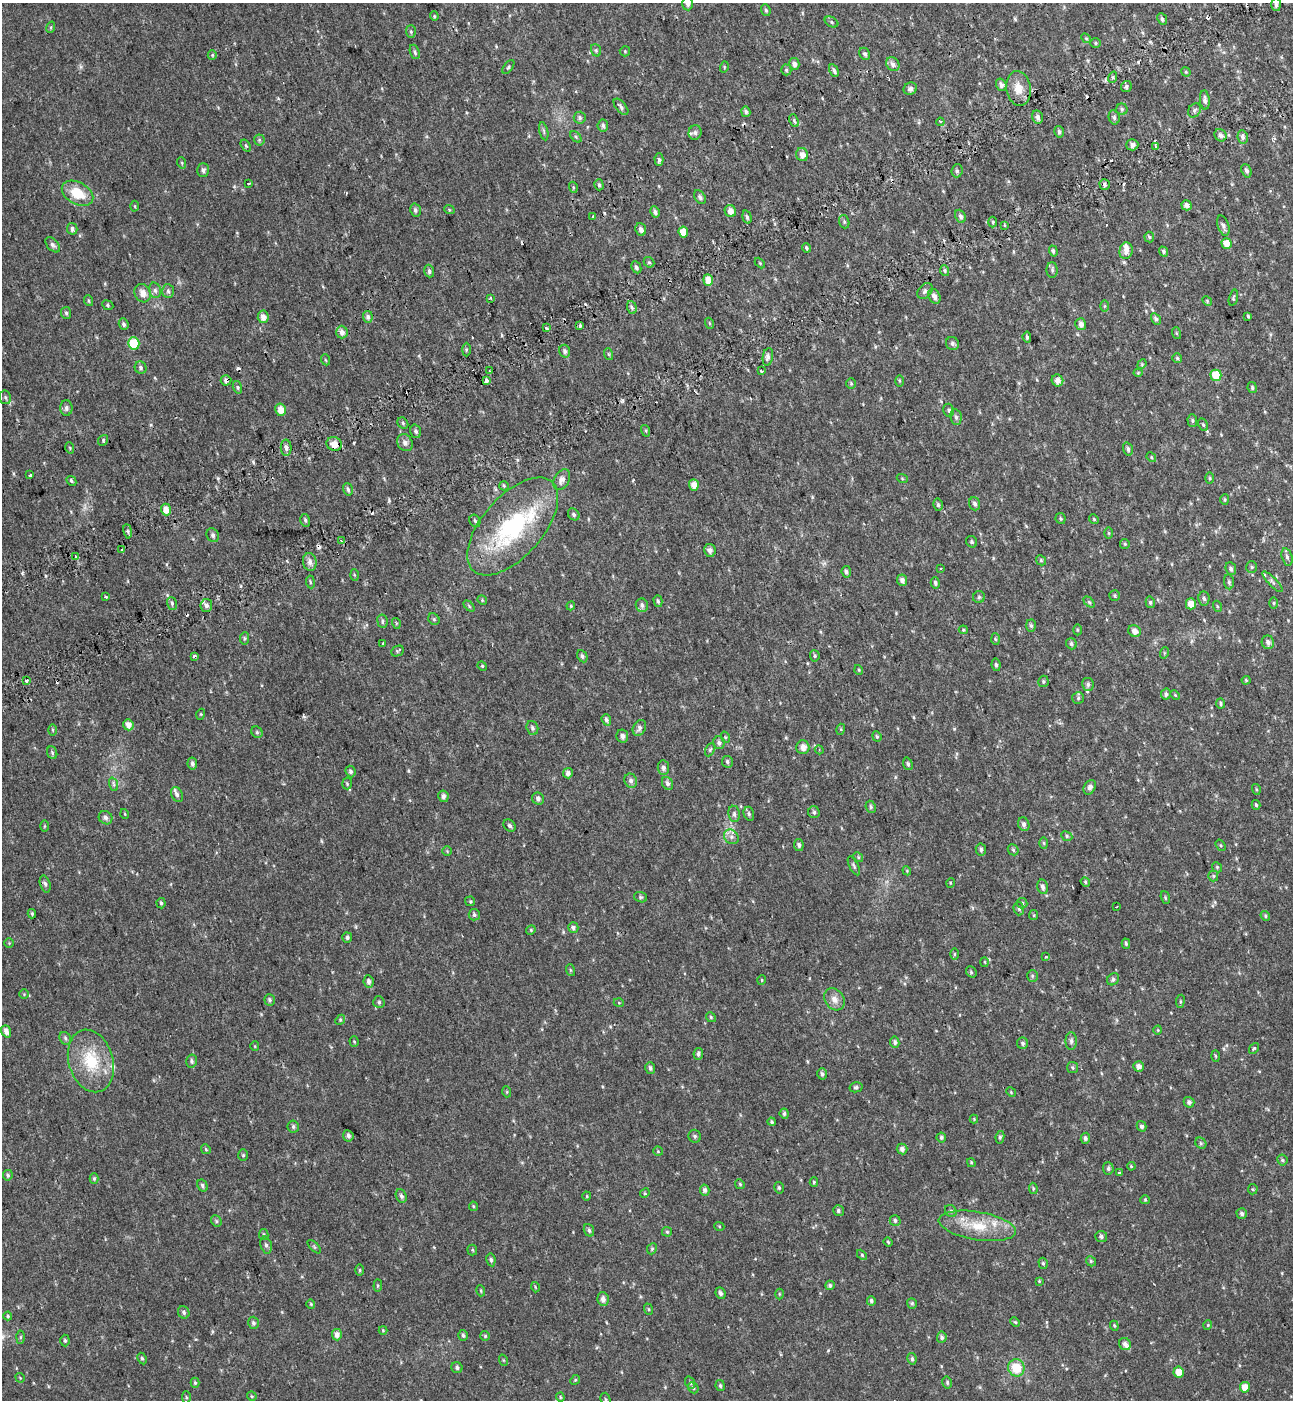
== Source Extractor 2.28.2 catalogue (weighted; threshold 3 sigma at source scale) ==
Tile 10 of 4 x 4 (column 2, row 3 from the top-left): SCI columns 1524-2814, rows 1500-2897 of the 5576 x 5797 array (HDU 1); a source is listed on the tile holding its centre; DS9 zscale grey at full resolution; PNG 1295 x 1402 px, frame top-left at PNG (2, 3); each listed source drawn as its Kron ellipse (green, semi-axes under 4 px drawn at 4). Shown black and unused: <1% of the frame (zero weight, under 2 of 3 exposures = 6% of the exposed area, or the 3 px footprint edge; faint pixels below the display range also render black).
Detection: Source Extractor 2.28.2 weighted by HDU 2 'WHT'; one run over the whole footprint, this tile lists its part. Background 0.0199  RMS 0.008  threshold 0.036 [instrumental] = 3 sigma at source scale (4.5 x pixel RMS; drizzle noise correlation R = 1.50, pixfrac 1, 0.0396/0.0396 arcsec/px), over >= 5 px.
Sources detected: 474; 1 inside a brighter object's white glare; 16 cosmic-ray / hot-pixel residue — neither listed nor drawn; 9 inside a brighter listed object's ellipse — not listed separately; the other 448 listed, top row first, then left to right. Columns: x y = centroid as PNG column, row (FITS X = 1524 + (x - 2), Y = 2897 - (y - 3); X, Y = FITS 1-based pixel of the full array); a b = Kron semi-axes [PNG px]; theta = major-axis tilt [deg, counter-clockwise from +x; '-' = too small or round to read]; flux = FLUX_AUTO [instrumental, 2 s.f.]
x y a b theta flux
688 4 7 5 -86 2.4
1276 5 6 5 - 2.4
766 10 6 4 -68 1.3
434 16 5 4 - 0.86
1162 19 6 4 -64 1.8
832 22 7 5 -29 1.3
51 27 6 3 72 0.89
411 32 6 5 - 1.2
1086 38 5 4 - 0.92
1095 43 5 5 - 1.1
596 50 6 5 - 1.3
625 51 5 5 - 0.93
415 52 7 4 -69 1.5
865 54 6 5 - 1.6
212 55 5 4 - 0.94
794 64 6 5 - 3
893 64 7 6 - 3.7
508 67 8 4 53 1.2
724 67 6 3 74 0.76
786 70 5 5 - 1.1
834 71 7 4 -62 1.9
1186 72 5 4 - 0.86
1113 77 6 3 72 1.1
1001 85 6 5 - 2.7
1126 87 6 5 - 1.6
1018 88 17 12 -81 10
910 89 7 6 - 2.5
1205 100 10 5 -85 2.5
621 107 10 5 -50 2
1122 109 6 5 - 1.4
1194 110 7 6 - 1.9
746 112 5 4 - 1.9
1038 117 7 5 -76 2.8
1114 117 7 5 -76 1.6
580 118 6 6 - 1.7
794 121 7 4 -66 1.2
940 122 4 3 - 1.4
603 126 6 5 - 1.9
544 131 9 3 -77 1.3
695 132 7 6 - 2.1
1059 132 6 5 - 1.8
1221 135 7 5 -55 2.9
576 137 7 4 -46 1.2
1243 137 6 5 - 2.1
259 140 5 5 - 1.1
1132 145 6 5 - 2.6
246 146 6 4 -57 1
1156 147 4 3 - 2.9
802 155 7 6 - 5.1
659 160 6 4 -88 1.9
182 163 6 3 -72 0.84
203 170 7 6 - 2.1
957 171 6 5 - 1.6
1246 171 7 5 -69 2
249 183 4 2 - 0.56
599 185 5 4 - 1.5
1105 185 5 5 - 1.9
573 187 5 3 - 0.78
77 193 17 11 -28 18
700 197 7 5 -56 2
1186 205 5 5 - 3.2
135 206 5 3 - 0.74
449 209 5 3 - 0.76
415 210 6 5 - 1.9
730 211 6 5 - 5.1
655 212 6 4 -61 2.2
593 216 3 3 - 2.3
960 216 7 5 -65 2.3
747 217 7 4 -74 1.6
844 222 7 5 -70 1.3
993 222 5 3 - 1.1
1004 225 3 2 - 1.1
1223 226 10 5 -72 2.8
72 229 6 5 - 2.2
641 229 6 5 - 3
683 232 5 4 - 8.4
1149 237 5 5 - 1.1
1227 243 5 5 - 8.1
53 245 9 5 -48 2.4
807 248 4 3 - 1.4
1053 251 5 4 - 1.6
1126 251 8 6 77 4.8
1163 251 5 4 - 1.7
649 262 6 4 -40 1.1
760 263 6 4 -46 0.89
636 267 6 4 -63 2.1
1052 270 8 5 -89 1.8
429 271 6 4 -73 1.9
945 271 5 3 - 1.1
708 280 5 5 - 8.6
155 290 8 6 -74 2.2
168 291 7 6 - 1.9
925 291 9 6 51 2.3
143 293 9 8 - 6
934 296 8 6 -60 3.2
490 298 4 3 - 1.5
1233 298 8 3 76 1.1
89 301 5 3 - 0.9
1207 301 5 4 - 0.87
108 305 6 4 -24 1.1
1104 306 6 4 89 0.93
632 307 6 5 - 1.8
66 313 6 5 - 1.4
1248 316 4 4 - 0.94
263 317 6 5 - 5.2
368 317 6 5 - 2.3
1156 319 6 4 -58 2
709 323 5 3 - 0.76
124 324 6 4 -72 1.7
1081 324 6 5 - 3.4
580 326 3 3 - 31
546 328 4 3 - 1.2
342 332 6 6 - 4.2
1176 333 6 4 -71 0.85
1027 337 5 3 - 1.3
134 343 6 5 - 28
952 344 7 6 - 2.3
466 350 7 3 89 0.91
565 351 6 5 - 2
608 354 6 3 -70 1
768 357 9 5 79 2.3
1177 358 5 5 - 1.1
326 360 6 3 -68 0.87
1142 364 5 4 - 0.8
141 368 6 5 - 1.8
490 371 3 2 - 0.73
761 371 3 2 - 1.6
1138 373 4 4 - 0.74
1216 375 5 5 - 21
226 380 5 5 - 2.4
1057 380 6 5 - 4.6
486 381 4 3 - 3.5
899 381 6 4 -89 0.96
851 383 5 4 - 1.1
237 387 6 4 -74 1.4
1252 388 5 4 - 1.5
5 397 7 5 -76 1.5
66 408 7 6 - 2.3
280 410 6 5 - 7
949 410 6 5 - 1.7
956 417 8 5 -80 2.2
1192 421 6 5 - 1.3
403 423 6 5 - 1.3
1203 425 6 4 -62 1.3
416 431 7 5 -72 1.9
646 431 6 4 -72 0.91
103 440 5 4 - 1.2
405 443 9 7 -59 3.2
334 444 8 6 -20 8.3
70 448 5 3 - 0.81
286 448 8 5 -89 2.3
1128 449 6 4 -73 1.8
1151 457 5 4 - 0.87
30 475 3 3 - 3.8
902 478 5 3 - 0.77
1210 478 5 3 - 0.83
562 480 11 7 60 4.6
71 481 5 4 - 1.2
694 485 6 5 - 6.3
504 486 5 4 - 1
348 489 6 4 -73 1.8
1225 500 5 4 - 1
975 504 7 5 -71 2.4
938 505 6 4 -78 1.5
166 509 6 5 - 7.3
574 514 6 5 - 1.8
1061 518 5 5 - 1.2
1094 519 5 4 - 0.98
305 520 6 5 - 1.3
475 521 6 5 - 1.4
513 526 59 30 49 95
128 531 7 3 -81 1.3
1109 533 5 3 - 0.82
213 535 7 6 - 1.9
341 541 3 3 - 1.7
972 542 6 5 - 1.5
1125 544 5 4 - 1
122 550 3 3 - 5.6
710 550 6 5 - 3.1
75 557 3 3 - 2
1287 557 9 5 -74 2.3
1041 560 5 4 - 1
310 562 9 6 -78 3.2
1252 567 6 5 - 1.2
940 568 3 2 - 1.1
1231 569 6 5 - 1.8
846 572 6 4 -83 1.7
354 575 6 4 -87 0.93
902 580 6 5 - 3.2
310 582 6 3 -82 0.91
1229 582 7 5 -82 1.8
1272 582 13 3 -45 1.9
935 583 6 4 -75 1.8
106 596 3 3 - 3.1
1115 596 5 5 - 1.1
979 597 6 6 - 1.5
1204 598 7 5 -82 1.8
482 600 5 4 - 0.86
658 601 6 3 -74 1.3
1089 602 6 4 -45 1.2
1150 602 6 4 -77 1.4
172 603 6 5 - 1.8
1274 603 6 4 90 0.87
1191 604 5 5 - 7.3
206 605 6 6 - 2.4
642 605 7 6 - 2.2
469 606 6 4 -46 1.1
571 606 4 4 - 0.85
1217 606 5 3 - 0.8
434 619 6 5 - 1.3
382 621 7 5 -82 1.6
396 623 5 3 - 0.82
1031 626 6 5 - 1.5
963 630 4 4 - 0.93
1077 630 5 3 - 0.84
1134 631 6 5 - 4
244 638 6 4 84 1.2
995 639 6 4 -88 0.98
1268 642 7 6 - 2.8
383 644 3 3 - 2.7
1071 644 6 5 - 1.9
397 651 7 5 27 1.2
1164 653 6 3 72 0.81
194 656 4 3 - 2.2
582 656 6 5 - 1.7
815 656 6 5 - 1.1
996 665 6 4 -81 1.6
482 666 5 4 - 0.89
859 670 5 3 - 0.77
27 680 3 3 - 5.7
1246 680 4 4 - 0.84
1043 681 6 5 - 1.2
1088 684 6 5 - 1.9
1166 694 5 5 - 1.7
1175 695 5 3 - 0.73
1078 698 6 6 - 1.4
1221 704 5 4 - 1.4
201 714 5 3 - 0.71
606 720 6 4 -68 2
128 725 6 5 - 4.8
532 728 7 5 -74 1.9
639 728 8 6 63 3
841 729 5 3 - 0.82
53 730 6 4 -89 0.93
257 732 6 5 - 1.4
622 736 7 6 - 2.9
877 736 5 4 - 1.1
725 737 6 3 -71 0.8
719 743 6 5 - 2.1
803 747 7 6 - 4.9
710 750 7 4 62 1.2
819 750 4 4 - 0.99
52 753 6 5 - 1.4
727 762 6 5 - 1.5
192 763 6 5 - 1.9
908 764 6 4 -70 1.5
663 768 7 6 - 2.7
350 771 6 5 - 1.7
568 773 5 5 - 3.2
631 781 7 6 - 2.6
667 783 7 5 -59 2
113 784 7 4 -70 1.4
347 784 6 5 - 1.1
1090 787 8 5 60 2.8
1256 789 5 3 - 0.93
177 794 7 5 -64 2.2
443 796 6 5 - 2.6
538 799 6 5 - 2.4
1256 805 5 4 - 1.2
871 807 6 5 - 1.5
814 812 6 5 - 1.7
125 814 5 3 - 0.6
734 814 8 6 -81 2.2
749 814 7 5 -75 1.5
105 818 7 6 - 2.4
1024 824 7 5 -68 2.3
44 826 6 4 89 0.81
510 826 7 5 -45 1.8
1067 836 6 4 -26 1.2
731 837 8 6 -44 3.1
1044 843 6 4 -88 0.84
799 845 6 4 -81 1.9
1221 845 6 4 -56 1.1
981 849 6 5 - 1.7
1013 850 6 5 - 1.3
447 851 5 4 - 0.83
858 857 5 4 - 0.98
854 866 10 4 -63 1.4
1217 867 5 4 - 0.96
907 871 4 3 - 0.64
1213 876 5 5 - 1.2
1085 882 5 4 - 0.95
950 883 5 3 - 0.69
45 884 8 5 -74 2
1043 887 7 5 -77 2.8
641 897 7 5 -20 1.3
1165 898 7 4 -71 1.1
470 901 5 4 - 0.99
161 903 5 4 - 1.2
1022 903 5 5 - 1.3
1117 906 3 2 - 0.6
1019 909 6 5 - 1.7
32 914 4 3 - 1
474 915 6 5 - 1.7
1034 915 5 4 - 0.91
1265 916 5 4 - 1.2
573 928 5 5 - 2.2
531 930 5 4 - 0.85
347 938 5 5 - 1.6
9 943 4 4 - 0.72
1126 944 5 4 - 1.2
954 954 6 4 89 0.88
1045 957 4 3 - 0.81
985 962 5 3 - 0.7
570 970 6 4 -71 0.86
971 972 6 4 -48 1.2
1032 976 6 5 - 1.2
1113 979 6 5 - 1.8
762 980 5 3 - 0.67
368 981 6 5 - 2.8
24 994 5 5 - 0.95
834 999 12 9 -53 5.5
270 1000 6 5 - 1.6
1180 1001 7 3 82 0.98
379 1002 6 5 - 1.5
619 1003 5 3 - 0.75
711 1017 5 4 - 1.1
340 1020 5 4 - 1.1
1158 1030 4 3 - 0.58
6 1031 6 4 -70 3.9
65 1038 7 5 -60 1.6
354 1041 5 4 - 0.91
1071 1041 9 5 -90 2
895 1042 5 4 - 1.9
1023 1043 6 5 - 1.7
255 1046 5 4 - 0.82
1254 1048 6 4 53 0.9
698 1054 6 5 - 2
1215 1056 5 3 - 0.9
91 1061 32 22 -73 36
191 1061 6 5 - 2
1138 1066 5 5 - 4
650 1068 6 5 - 1.9
1072 1068 5 5 - 1.2
822 1074 6 4 -73 1.5
856 1087 6 5 - 1.5
507 1092 5 3 - 0.77
1011 1092 5 4 - 0.83
1189 1102 5 5 - 2.1
784 1114 5 4 - 1.5
974 1119 4 4 - 0.67
772 1122 4 3 - 1.1
293 1126 6 5 - 1.7
1142 1126 5 4 - 1.9
348 1136 6 5 - 2.2
695 1136 6 6 - 1.7
941 1137 5 4 - 1.5
1000 1137 6 4 80 1.4
1085 1138 5 4 - 1.9
1201 1143 6 5 - 1.2
206 1149 5 4 - 0.86
902 1149 5 5 - 3.2
658 1151 5 5 - 0.81
243 1155 6 5 - 1.1
1282 1160 5 5 - 1.3
971 1163 4 3 - 0.91
1131 1166 4 3 - 0.77
1108 1168 6 5 - 1.9
1119 1173 3 3 - 1.7
8 1175 5 5 - 1.4
94 1179 5 4 - 1.2
814 1182 5 4 - 1
740 1184 5 4 - 0.95
202 1186 6 5 - 1.8
779 1188 6 4 -76 1.2
1033 1188 6 4 -80 0.92
1253 1189 5 5 - 0.92
705 1190 5 4 - 2.2
645 1193 5 4 - 0.85
401 1196 7 5 -68 2.1
587 1196 4 4 - 0.74
1145 1200 5 4 - 0.89
473 1206 5 4 - 0.92
838 1211 5 5 - 1.7
951 1211 6 5 - 1.9
1242 1214 5 5 - 2.3
895 1220 5 5 - 1.7
216 1221 6 5 - 1.3
719 1226 5 3 - 0.72
977 1226 39 14 -9 25
589 1230 6 5 - 1.8
667 1232 5 5 - 1.1
264 1235 5 4 - 1.2
1101 1237 6 5 - 1.7
888 1242 4 4 - 0.9
266 1245 8 5 -75 2.4
314 1247 8 3 -45 1
652 1249 6 4 67 1.1
472 1250 5 5 - 1.1
862 1255 6 4 -46 0.94
491 1260 6 4 -80 1.6
1091 1261 5 4 - 1.2
1043 1263 6 4 -73 1.3
360 1270 5 3 - 0.87
1039 1281 4 4 - 0.75
378 1285 6 4 84 0.96
830 1285 5 4 - 1.8
535 1287 5 3 - 0.67
481 1291 5 3 - 0.87
721 1293 6 4 -66 2.2
779 1294 5 3 - 0.77
603 1299 7 5 -76 3.4
871 1301 5 4 - 1.7
912 1303 5 5 - 1.2
311 1304 5 4 - 0.82
648 1309 6 3 -71 0.84
184 1312 6 5 - 1.9
8 1316 4 4 - 0.94
1015 1322 5 4 - 0.93
253 1323 6 5 - 1.8
1208 1325 5 4 - 0.88
1114 1326 5 4 - 1
383 1330 4 4 - 0.81
337 1335 6 5 - 4.4
463 1335 5 5 - 1.6
485 1336 5 5 - 1
20 1337 6 4 89 1.1
942 1337 5 5 - 1.5
65 1341 6 4 -87 1.4
1125 1344 6 5 - 2.8
142 1358 6 4 -62 1.2
912 1359 6 4 -79 1.7
503 1360 6 3 -71 0.72
457 1368 6 5 - 1.8
1016 1368 9 8 - 18
1179 1372 5 5 - 7.9
20 1378 5 3 - 0.6
575 1380 5 4 - 0.92
947 1382 6 4 -78 1.4
195 1383 5 4 - 1.1
690 1383 6 4 -70 1.2
720 1386 5 4 - 1.5
1245 1387 5 5 - 8.5
693 1388 6 4 -49 1.2
252 1396 5 4 - 0.89
186 1397 6 3 -88 0.98
560 1397 4 4 - 0.82
606 1400 7 5 -73 1.5
Overlapping masked pixels (flux is a lower limit): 3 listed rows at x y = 593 216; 226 380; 334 444
Isophote crosses this tile's border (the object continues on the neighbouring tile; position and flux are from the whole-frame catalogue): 2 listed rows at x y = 688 4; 606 1400